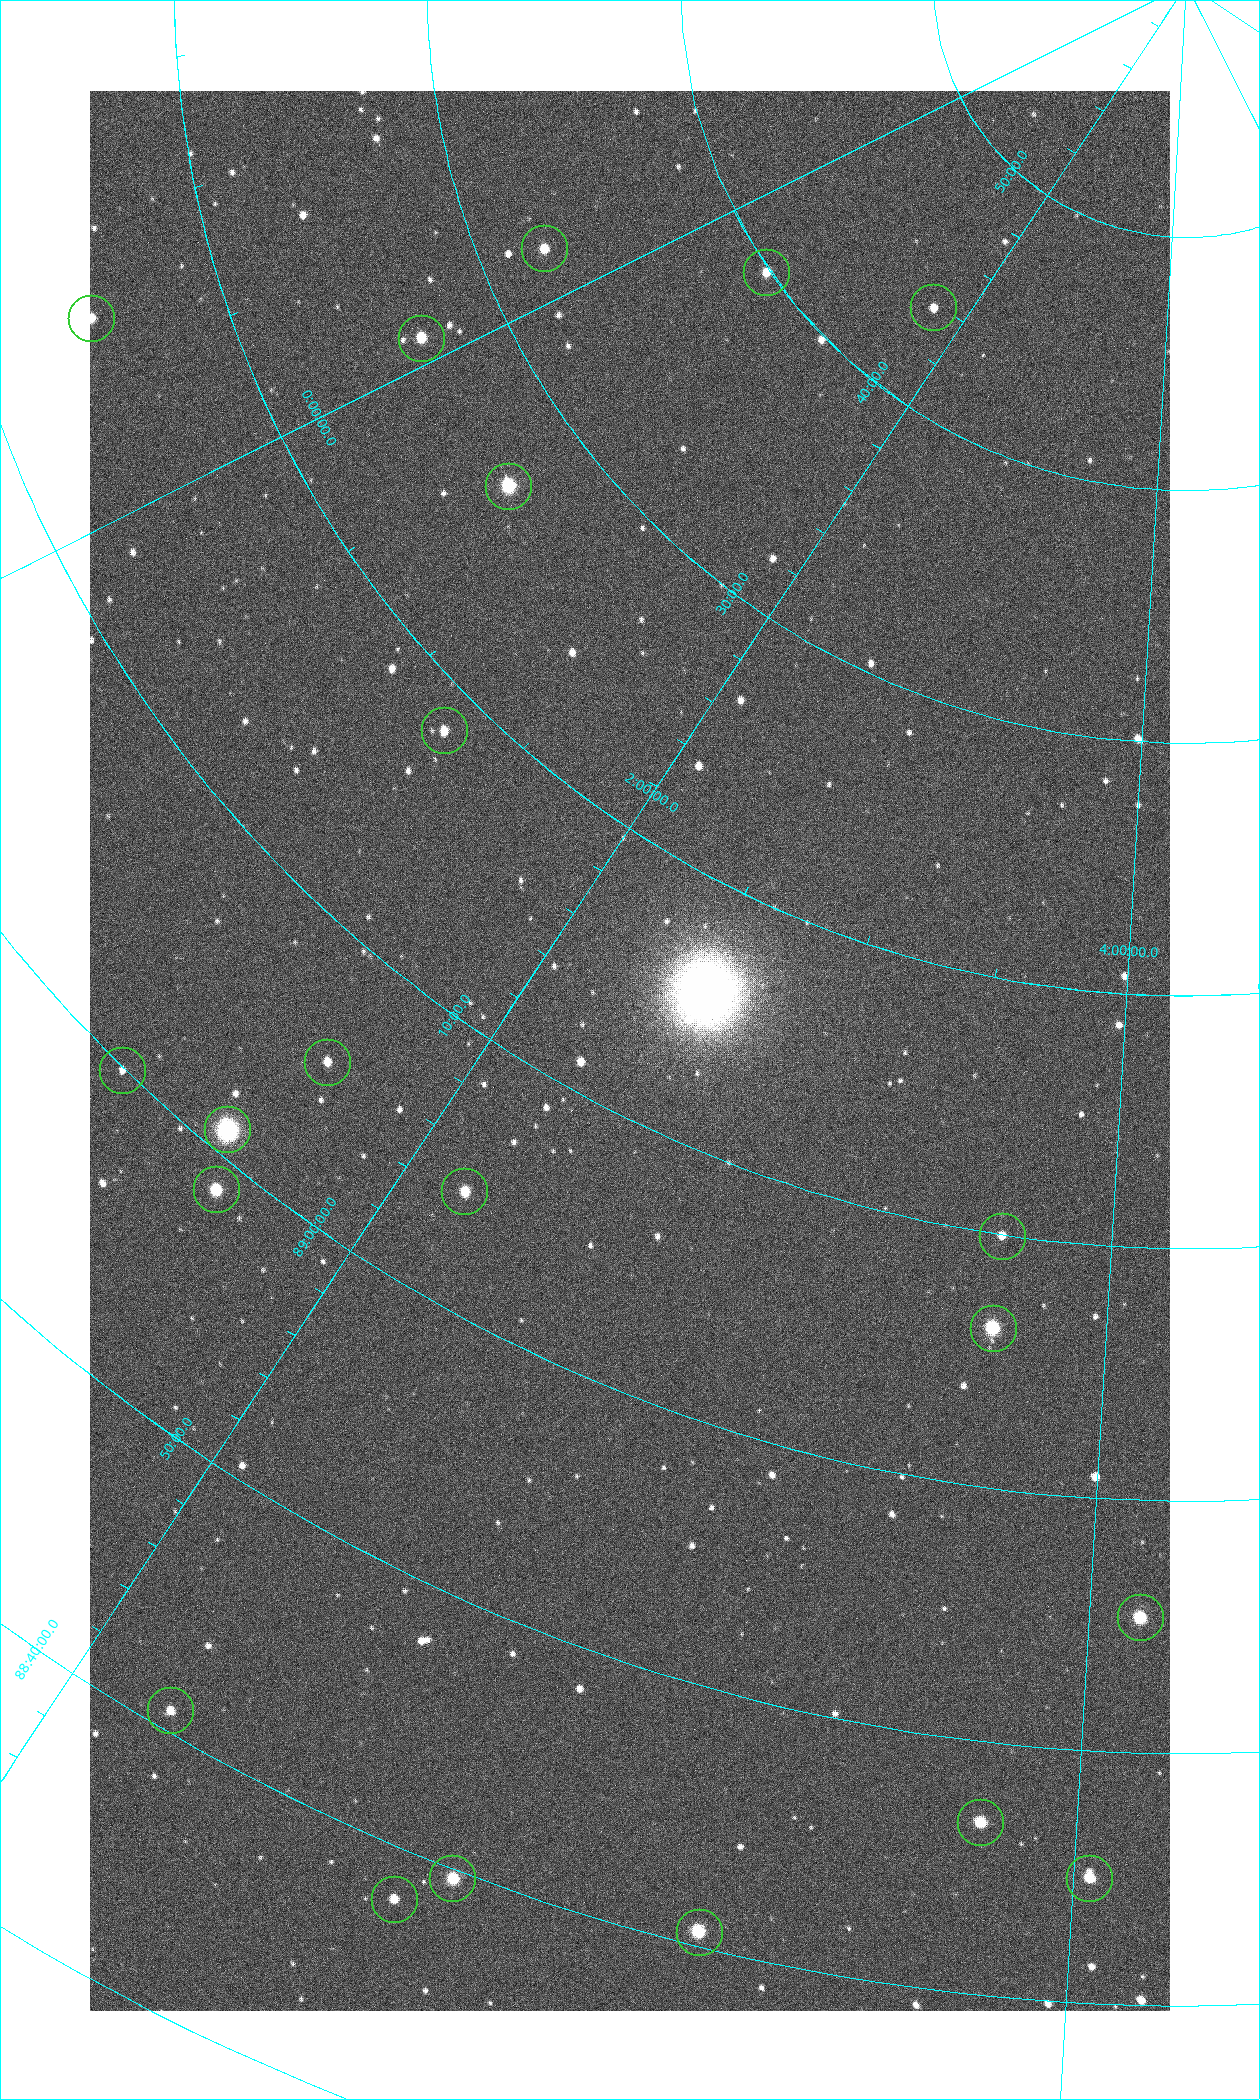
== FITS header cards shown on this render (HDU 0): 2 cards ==
NAXIS1  =                 1080 / length of data axis 1
NAXIS2  =                 1920 / length of data axis 2

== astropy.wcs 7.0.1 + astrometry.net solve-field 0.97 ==
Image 1080 x 1920 px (HDU 0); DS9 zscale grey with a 90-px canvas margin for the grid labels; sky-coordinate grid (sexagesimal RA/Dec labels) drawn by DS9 from the SOLVED WCS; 21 Tycho-2 reference stars matched to detected sources circled (green)
Header WCS: none
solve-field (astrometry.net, Tycho-2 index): SOLVED blind (the file carries no WCS)
Solved WCS: RA---TAN-SIP/DEC--TAN-SIP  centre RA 02:23:27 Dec +89:12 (35.86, +89.21 deg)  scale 2.37 arcsec/px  FOV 42.7' x 76.0'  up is -28 deg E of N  parity flipped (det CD > 0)
(file carries no celestial WCS; the grid is the blind solution)
Tycho-2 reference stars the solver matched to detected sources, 21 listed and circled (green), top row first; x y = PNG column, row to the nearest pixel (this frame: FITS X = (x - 90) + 1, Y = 1920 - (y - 91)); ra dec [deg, ICRS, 3 dp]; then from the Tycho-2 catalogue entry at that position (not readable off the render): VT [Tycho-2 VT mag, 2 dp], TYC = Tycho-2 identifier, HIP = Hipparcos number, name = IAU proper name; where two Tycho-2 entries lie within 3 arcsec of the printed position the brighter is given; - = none
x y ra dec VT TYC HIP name
544 248 355.808 +89.543 10.14 4662-135-1 - -
766 272 7.906 +89.665 10.51 4627-6-1 - -
933 307 25.399 +89.729 11.04 4627-64-1 - -
91 318 350.364 +89.246 10.36 4662-120-1 - -
421 338 358.236 +89.445 9.52 4662-45-1 - -
508 486 9.931 +89.444 8.22 4627-49-1 3128 -
444 730 18.559 +89.307 10.52 4627-75-1 - -
327 1062 24.867 +89.092 10.76 4627-125-1 - -
122 1070 19.000 +88.998 11.53 4627-46-1 - -
227 1129 23.461 +89.016 6.47 4627-259-1 7283 -
216 1189 24.587 +88.980 9.00 4627-86-1 - -
464 1191 32.549 +89.073 9.84 4628-149-1 - -
1002 1236 55.017 +89.166 11.19 4628-70-1 - -
993 1328 55.225 +89.105 8.15 4628-68-1 17195 -
1140 1617 61.773 +88.923 8.88 4629-92-1 - -
170 1710 32.945 +88.680 10.72 4628-99-1 - -
980 1822 57.015 +88.780 9.32 4628-84-1 - -
452 1878 42.246 +88.661 8.90 4628-20-1 - -
1089 1878 60.479 +88.750 9.70 4629-3-1 - -
394 1899 40.943 +88.634 10.89 4628-71-1 - -
699 1932 49.382 +88.676 8.64 4628-25-1 - -